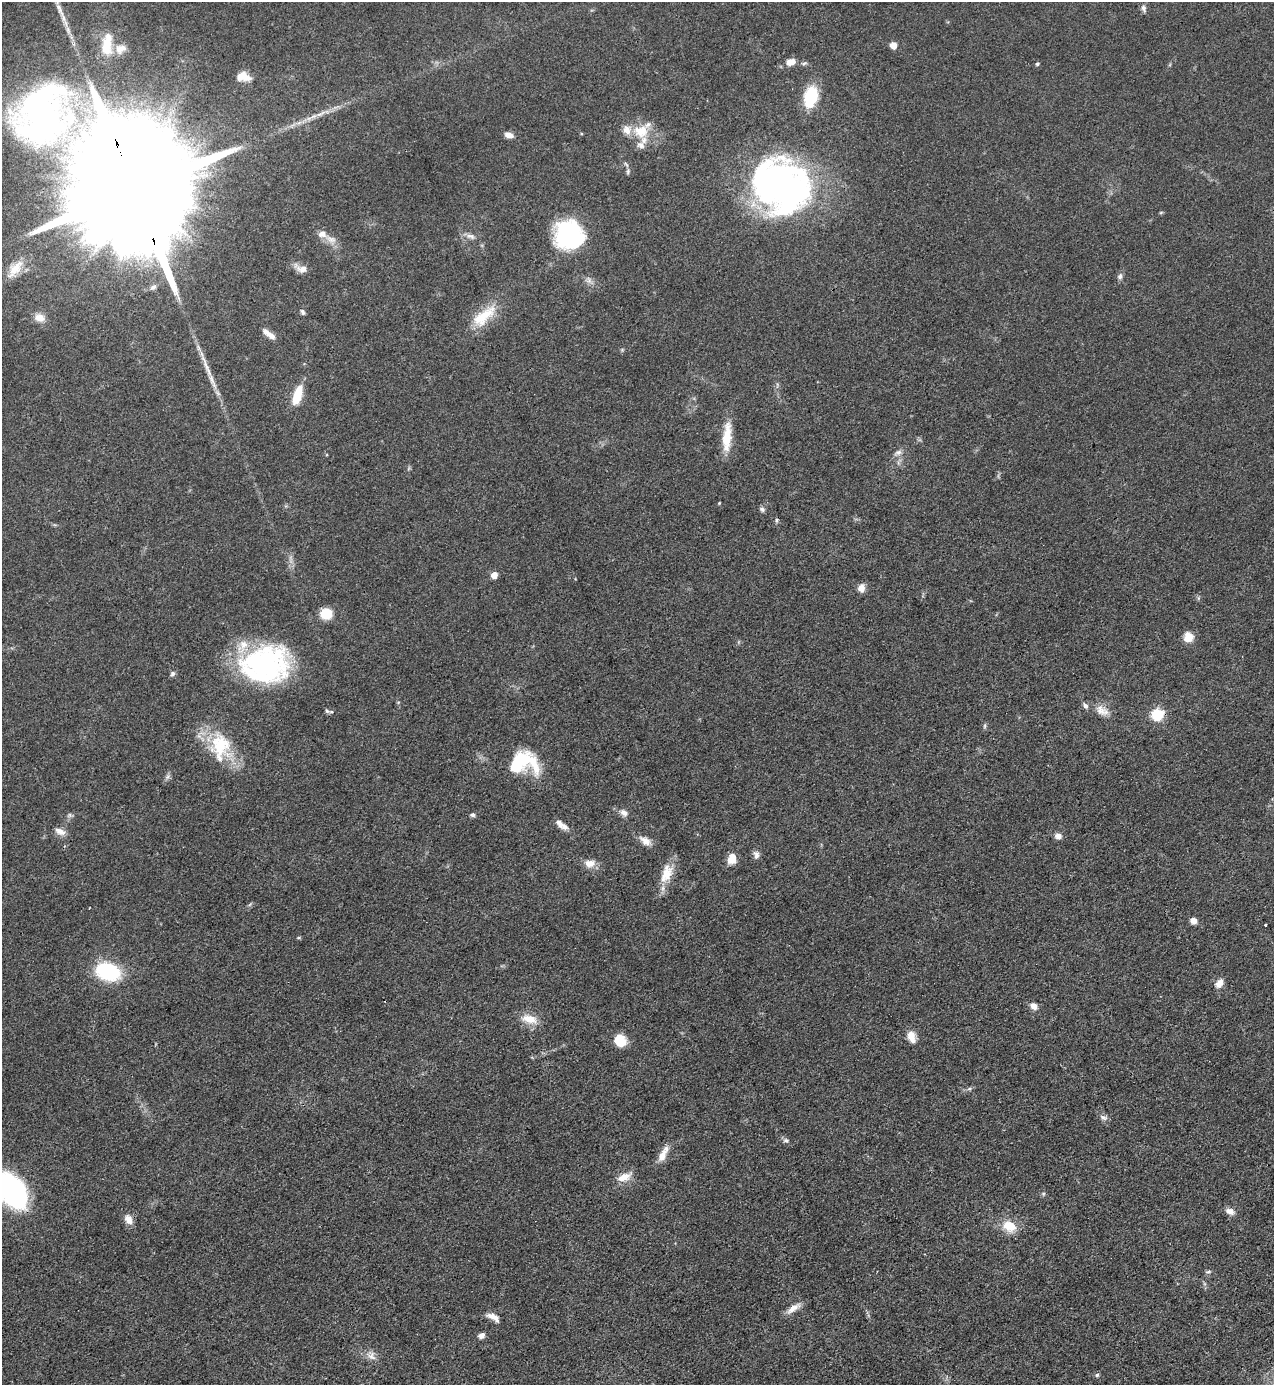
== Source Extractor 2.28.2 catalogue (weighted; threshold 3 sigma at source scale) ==
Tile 6 of 4 x 4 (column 2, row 2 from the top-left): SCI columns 1423-2694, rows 2767-4149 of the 5520 x 5533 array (HDU 1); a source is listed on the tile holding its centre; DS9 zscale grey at full resolution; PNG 1276 x 1387 px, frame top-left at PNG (2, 2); no overlay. Shown black and unused: <1% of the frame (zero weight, under 3 of 4 exposures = <1% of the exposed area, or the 3 px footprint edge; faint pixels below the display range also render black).
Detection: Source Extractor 2.28.2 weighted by HDU 2 'WHT'; one run over the whole footprint, this tile lists its part. Background 0.0496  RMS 0.0054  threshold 0.0244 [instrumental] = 3 sigma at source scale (4.5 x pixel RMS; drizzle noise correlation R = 1.50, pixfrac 1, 0.05/0.05 arcsec/px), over >= 5 px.
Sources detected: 98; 2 inside a brighter object's white glare — not listed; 10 inside a brighter listed object's ellipse — not listed separately; the other 86 listed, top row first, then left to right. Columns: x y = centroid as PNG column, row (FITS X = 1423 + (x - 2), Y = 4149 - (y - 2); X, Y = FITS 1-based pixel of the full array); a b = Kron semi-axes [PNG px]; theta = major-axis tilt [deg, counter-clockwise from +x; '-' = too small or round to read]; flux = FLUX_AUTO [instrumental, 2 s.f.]
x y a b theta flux
59 8 27 7 -67 7.3
1144 8 10 6 -72 1.9
893 45 5 5 - 7.7
106 46 25 14 -87 13
120 49 16 11 23 5.5
791 62 11 8 17 5.1
804 63 8 5 10 1.2
1037 64 4 4 - 0.98
243 77 16 10 -8 6.9
811 97 18 11 77 30
42 113 71 57 77 220
320 114 17 5 24 4.1
641 131 21 18 -5 14
509 135 11 6 -18 3.1
626 164 9 4 -54 1.1
628 172 8 4 72 1.1
781 186 63 53 -35 200
135 191 65 24 -70 49000
1161 212 6 3 19 0.57
569 235 27 26 - 71
471 236 13 7 -15 2.9
331 239 18 9 -26 5.2
301 268 18 9 -18 4.5
15 269 29 13 51 11
1120 276 8 7 - 1.8
153 287 9 6 33 2
303 312 7 5 -64 1.2
484 316 40 16 40 18
39 317 13 10 -17 5.5
269 334 18 6 -37 4.1
297 395 23 10 74 12
727 437 38 10 86 14
898 453 11 7 24 2.6
719 503 4 3 - 0.47
762 509 7 5 -29 1.4
776 520 8 4 90 0.88
494 575 6 5 - 5.2
861 588 9 8 - 4
326 614 9 8 - 17
1188 637 11 10 - 6.1
264 664 53 38 -5 110
172 673 7 6 - 1.5
1085 706 8 6 -61 1.6
1101 710 16 13 -51 5.9
327 711 8 6 -17 1.3
1157 715 6 6 - 57
985 726 8 4 82 0.9
220 745 38 30 -70 32
516 764 27 17 62 20
167 777 8 6 72 1.5
624 813 11 8 -43 2.8
70 815 6 6 - 1.2
473 815 6 5 - 1.3
561 825 18 7 -36 4.1
60 831 15 7 -24 3.7
1058 836 8 7 - 2.9
645 841 17 9 -36 4.7
756 855 11 8 -83 2.4
732 859 13 10 83 6.5
590 863 15 10 6 5.1
666 873 28 15 70 12
1193 921 7 6 - 3.6
1265 925 3 3 - 0.92
299 938 6 3 8 0.68
107 971 18 13 -19 60
1219 983 13 9 52 4
1034 1006 10 7 -39 3.6
529 1019 23 11 -15 8.4
912 1037 15 9 -73 5.8
620 1041 11 9 -51 15
969 1089 7 4 19 1
1103 1117 11 6 -20 2.1
786 1140 9 6 -15 1.6
663 1154 23 8 63 6.3
624 1177 20 9 21 6.7
11 1190 30 19 -51 140
1043 1194 6 5 - 0.91
1230 1211 10 7 -19 3.8
128 1219 13 10 -59 4.2
1009 1226 18 13 -26 11
1208 1272 9 3 5 0.94
793 1308 21 7 34 4.8
493 1317 16 6 -27 4.5
481 1335 7 6 - 2.7
372 1356 13 11 -64 4
1097 1375 5 5 - 1
Overlapping masked pixels (flux is a lower limit): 1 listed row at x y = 135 191
Isophote crosses this tile's border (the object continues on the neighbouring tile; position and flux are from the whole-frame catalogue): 2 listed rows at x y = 42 113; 11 1190